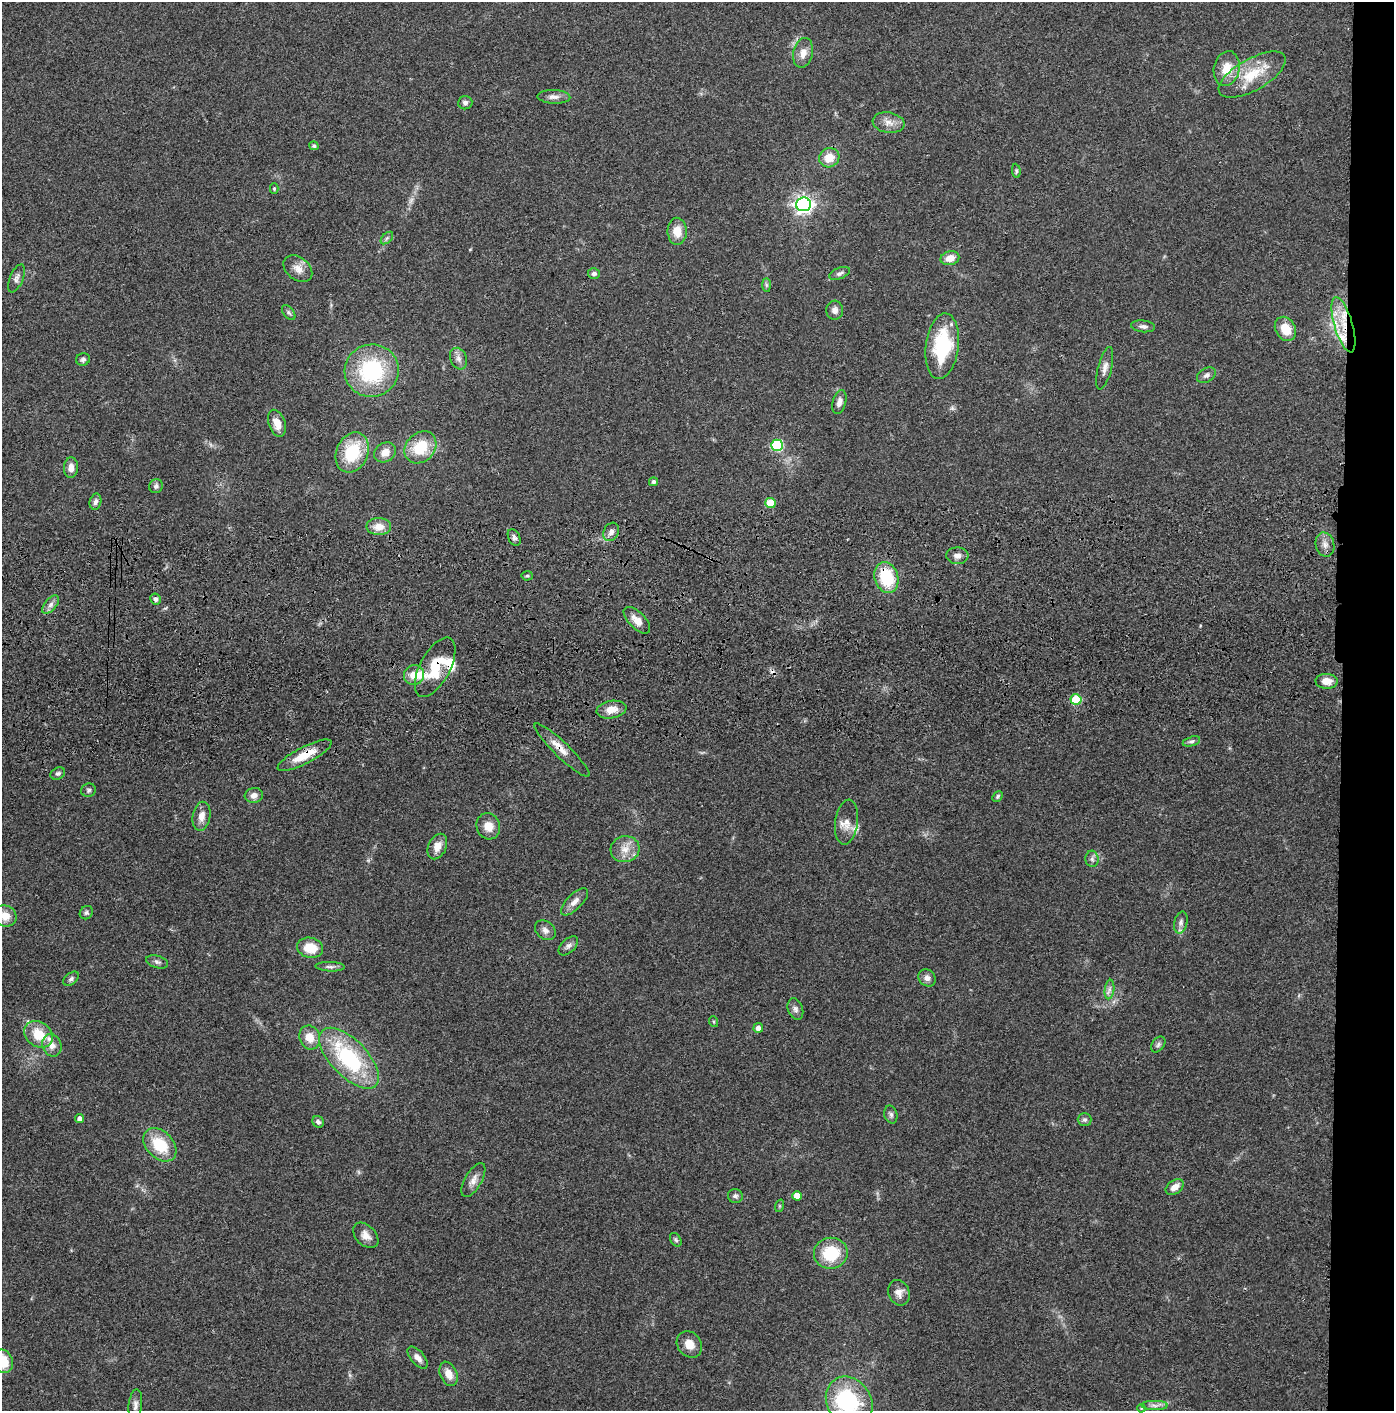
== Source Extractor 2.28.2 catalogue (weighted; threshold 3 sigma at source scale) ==
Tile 6 of 3 x 3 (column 3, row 2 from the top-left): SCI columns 2836-4227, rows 1525-2933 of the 4276 x 4457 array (HDU 1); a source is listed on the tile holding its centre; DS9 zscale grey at full resolution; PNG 1396 x 1413 px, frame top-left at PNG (2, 2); each listed source drawn as its Kron ellipse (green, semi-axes under 4 px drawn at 4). Shown black and unused: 4% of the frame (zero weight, under 3 of 4 exposures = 6% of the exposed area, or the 3 px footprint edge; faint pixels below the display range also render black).
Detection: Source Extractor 2.28.2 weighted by HDU 2 'WHT'; one run over the whole footprint, this tile lists its part. Background 0.064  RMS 0.0059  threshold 0.0266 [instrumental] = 3 sigma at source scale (4.5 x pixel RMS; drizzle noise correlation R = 1.50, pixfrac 1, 0.05/0.05 arcsec/px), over >= 5 px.
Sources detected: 120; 1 too faint to see at this stretch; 1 inside a brighter object's white glare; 1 cosmic-ray / hot-pixel residue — neither listed nor drawn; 6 inside a brighter listed object's ellipse — not listed separately; the other 111 listed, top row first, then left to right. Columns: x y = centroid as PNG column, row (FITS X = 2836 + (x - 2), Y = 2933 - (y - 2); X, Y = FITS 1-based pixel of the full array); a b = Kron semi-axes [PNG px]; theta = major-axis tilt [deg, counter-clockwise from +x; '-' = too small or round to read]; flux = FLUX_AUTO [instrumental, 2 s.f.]
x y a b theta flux
803 53 15 9 77 5.5
1227 69 18 13 78 10
1252 75 37 16 29 21
554 97 16 7 -2 3.3
465 103 7 6 - 1.7
888 123 16 10 -9 5.4
314 146 5 4 - 1.1
829 158 10 9 - 9.5
1016 171 7 4 -84 0.85
274 188 5 4 - 0.88
803 204 7 7 - 260
677 231 13 9 -88 7.9
387 238 7 4 45 1.1
950 258 9 7 13 5.5
298 269 16 11 -39 5.4
594 273 6 5 - 1.9
840 273 11 5 21 1.7
16 278 15 6 67 2.6
766 285 7 4 -89 1.1
835 310 9 8 - 3.1
289 312 8 5 -53 1.3
1343 325 28 9 -74 15
1143 326 12 6 -5 2.2
1285 329 13 10 -59 10
942 346 33 16 83 42
83 359 7 6 - 1.8
458 359 11 8 -69 3.1
1105 368 22 7 76 3.8
372 371 27 26 - 54
1206 375 10 6 30 2.2
839 402 12 6 75 3.4
277 423 14 8 -71 6.3
777 445 6 5 - 49
420 447 18 14 46 19
352 452 21 16 66 30
385 452 11 9 33 5.7
71 468 10 7 89 4.1
653 482 4 4 - 1.5
156 486 7 6 - 1.6
95 502 8 6 77 2
770 503 5 5 - 15
379 527 12 8 0 7
611 532 10 7 59 2.9
514 538 9 5 -63 1.7
1325 545 12 9 -75 3.8
957 556 11 8 -3 3
527 576 5 5 - 0.79
886 577 16 11 -73 28
155 599 5 5 - 1.9
51 605 11 6 49 2.6
637 620 17 8 -45 5.9
435 667 32 15 62 22
414 675 10 10 - 6.8
1327 681 11 7 -2 5.4
1076 699 5 5 - 24
611 710 15 8 10 7.1
1191 741 9 4 17 1.3
562 750 37 7 -44 7.7
305 755 30 8 27 13
58 773 8 6 28 1.5
89 790 7 6 - 1.3
254 795 9 7 7 3.3
997 796 6 4 48 1.1
201 816 14 9 80 4.8
847 822 22 11 82 6.9
488 826 13 11 -67 6.7
437 847 13 9 64 5.8
625 849 14 13 - 7.1
1092 859 8 6 -89 1.9
575 902 18 7 45 4.4
86 913 7 6 - 1.3
5 916 12 10 -24 7.3
1181 922 11 6 79 2.3
545 930 11 8 -41 3
568 946 12 6 43 2.3
310 948 13 10 -11 12
157 962 11 6 -16 1.9
330 967 14 5 -2 2
927 978 9 8 - 2.9
71 979 9 5 41 1.5
1109 989 10 4 83 2.1
795 1009 11 7 -71 2.4
714 1022 5 3 - 0.68
758 1028 5 4 - 3.2
39 1034 15 12 -38 13
310 1037 12 10 -70 8
1158 1044 9 6 51 1.5
52 1045 11 9 -67 4.5
349 1058 38 18 -46 61
891 1115 9 6 -76 1.6
80 1118 4 4 - 2.5
1085 1120 7 6 - 1.5
318 1122 6 5 - 1.9
160 1145 19 13 -45 21
473 1180 19 8 60 4.3
1175 1187 10 6 34 4.7
735 1196 7 7 - 1.6
797 1196 5 4 - 6.3
779 1206 6 4 72 0.76
366 1235 15 10 -45 4.5
676 1240 7 5 -58 1.1
831 1253 17 15 10 24
899 1293 13 10 -67 4.4
689 1344 14 11 -53 6.7
418 1358 13 6 -49 3.7
2 1361 12 10 -59 15
449 1374 13 8 -66 6.5
849 1402 26 22 -55 54
135 1405 15 6 84 2.7
1154 1405 13 4 -1 2.5
1141 1408 4 3 - 0.5
Overlapping masked pixels (flux is a lower limit): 5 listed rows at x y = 1343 325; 886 577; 435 667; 562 750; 305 755
Isophote crosses this tile's border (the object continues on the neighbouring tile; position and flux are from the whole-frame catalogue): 3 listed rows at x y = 5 916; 2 1361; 849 1402